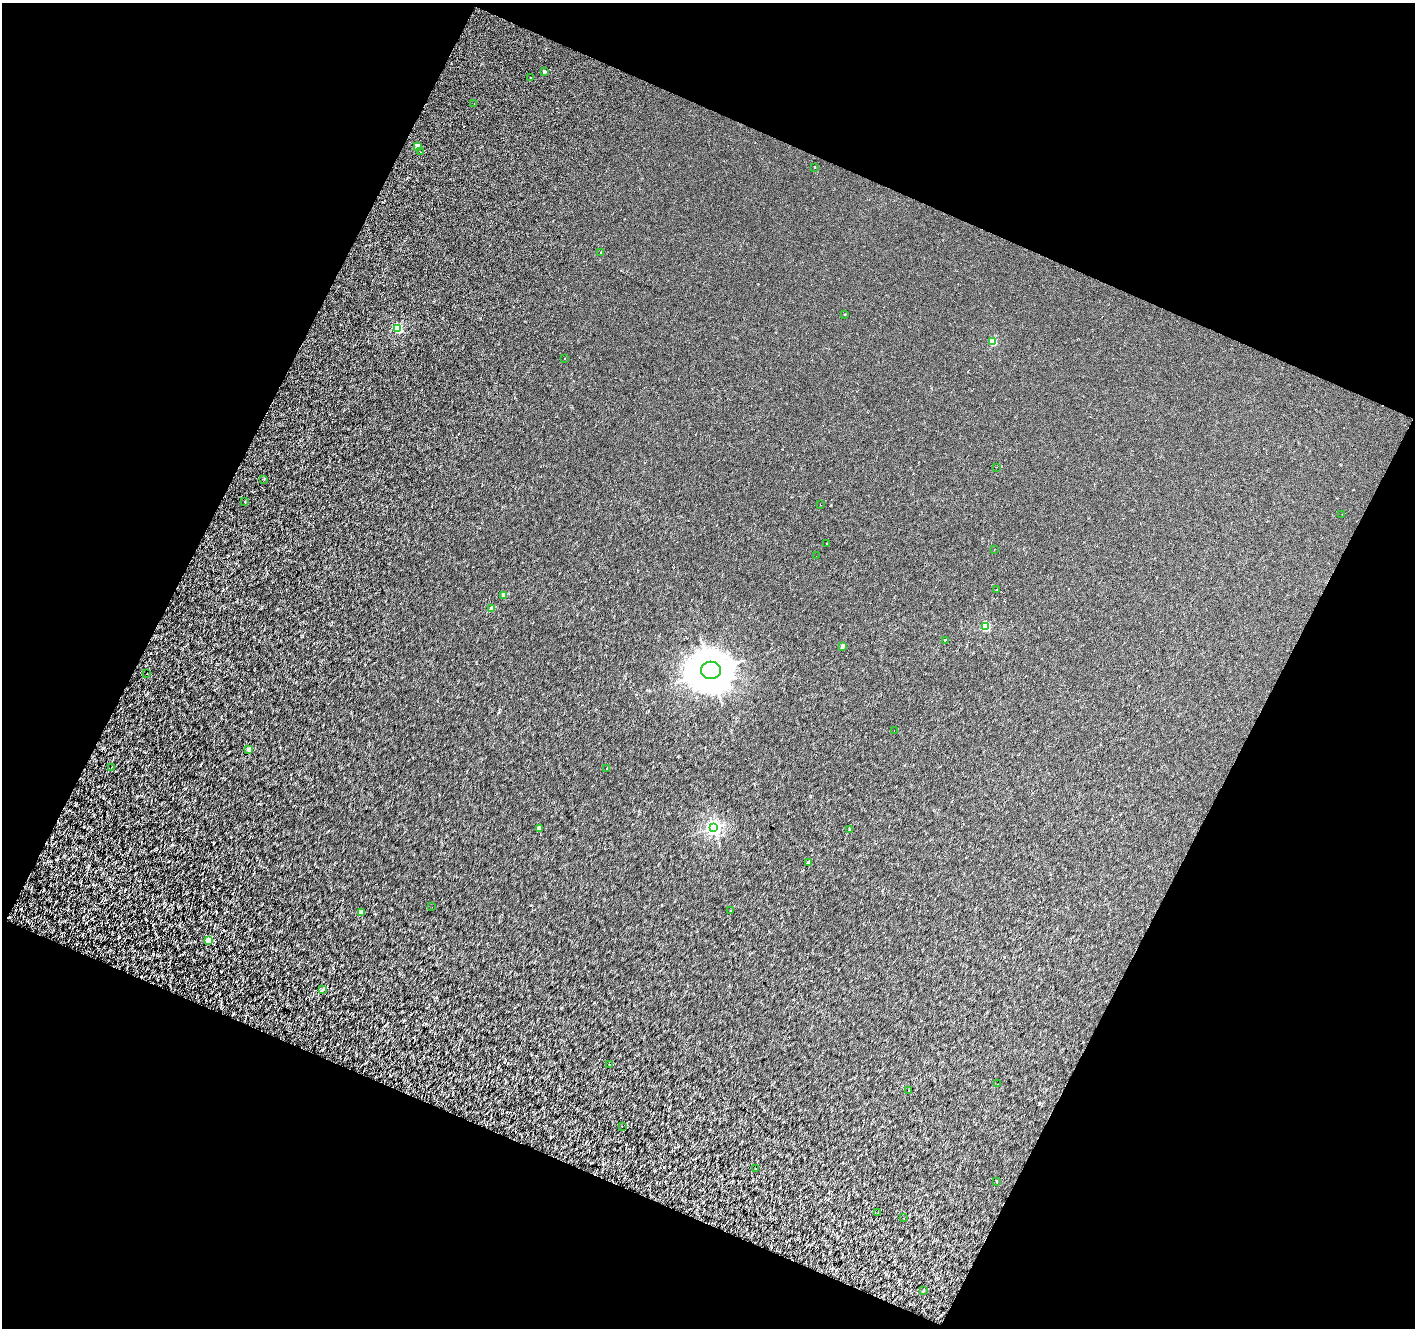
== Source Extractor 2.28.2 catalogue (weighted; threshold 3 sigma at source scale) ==
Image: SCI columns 339-3164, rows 325-2976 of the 3164 x 3199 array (HDU 1 of 3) = the unmasked area's bounding box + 8 px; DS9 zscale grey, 2 x 2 block average (1 PNG px = mean of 2 x 2 image px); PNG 1417 x 1330 px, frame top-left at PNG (2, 3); each listed source drawn as its Kron ellipse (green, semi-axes under 4 px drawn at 4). Shown black and unused: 44% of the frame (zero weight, under 2 of 3 exposures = <1% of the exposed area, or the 3 px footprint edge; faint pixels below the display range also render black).
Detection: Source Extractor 2.28.2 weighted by HDU 2 'WHT'. Background 9.56e-04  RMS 0.0042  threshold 0.0187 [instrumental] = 3 sigma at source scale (4.5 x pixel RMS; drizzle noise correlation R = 1.50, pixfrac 1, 0.0396/0.0396 arcsec/px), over >= 5 px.
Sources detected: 88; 39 cosmic-ray / hot-pixel residue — neither listed nor drawn; the other 49 listed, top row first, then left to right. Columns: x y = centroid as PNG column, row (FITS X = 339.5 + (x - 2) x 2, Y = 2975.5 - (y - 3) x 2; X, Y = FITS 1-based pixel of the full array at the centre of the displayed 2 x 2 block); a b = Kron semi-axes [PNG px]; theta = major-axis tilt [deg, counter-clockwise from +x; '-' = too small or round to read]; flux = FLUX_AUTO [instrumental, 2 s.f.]
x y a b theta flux
544 72 3 2 - 2.8
531 77 2 2 - 2.7
474 103 2 2 - 0.62
418 146 3 2 - 15
421 152 2 2 - 0.49
814 167 2 2 - 2.7
601 253 2 2 - 1.8
845 314 2 2 - 0.47
398 328 3 3 - 62
992 341 3 3 - 40
565 358 2 2 - 1.8
997 467 2 2 - 0.34
264 479 2 2 - 0.52
245 502 2 2 - 0.49
820 505 2 2 - 0.69
1342 514 2 2 - 0.32
827 543 2 2 - 0.36
994 549 2 2 - 0.31
816 556 2 2 - 0.64
996 590 2 2 - 0.34
503 595 2 2 - 6.1
492 608 3 2 - 12
985 627 3 3 - 68
945 641 2 2 - 70
842 647 2 2 - 6.2
711 670 10 9 - 3700
147 674 2 2 - 1.2
894 730 2 2 - 0.46
249 750 3 3 - 6.2
111 767 2 2 - 0.34
607 769 2 2 - 1.4
713 827 4 3 - 260
539 828 2 2 - 7.7
849 829 2 2 - 0.77
808 862 2 2 - 2.6
432 907 2 2 - 0.57
730 911 3 2 - 0.7
361 913 2 2 - 9.2
208 941 3 3 - 19
322 990 3 2 - 1.7
610 1064 2 2 - 1.4
998 1084 2 2 - 0.31
909 1090 2 2 - 1.9
622 1127 2 2 - 0.42
755 1169 2 2 - 2
997 1181 2 2 - 0.95
878 1213 2 2 - 0.45
903 1218 2 2 - 0.42
923 1291 3 2 - 1.1
Diffuse or blended objects may show on this block-average render without a row.